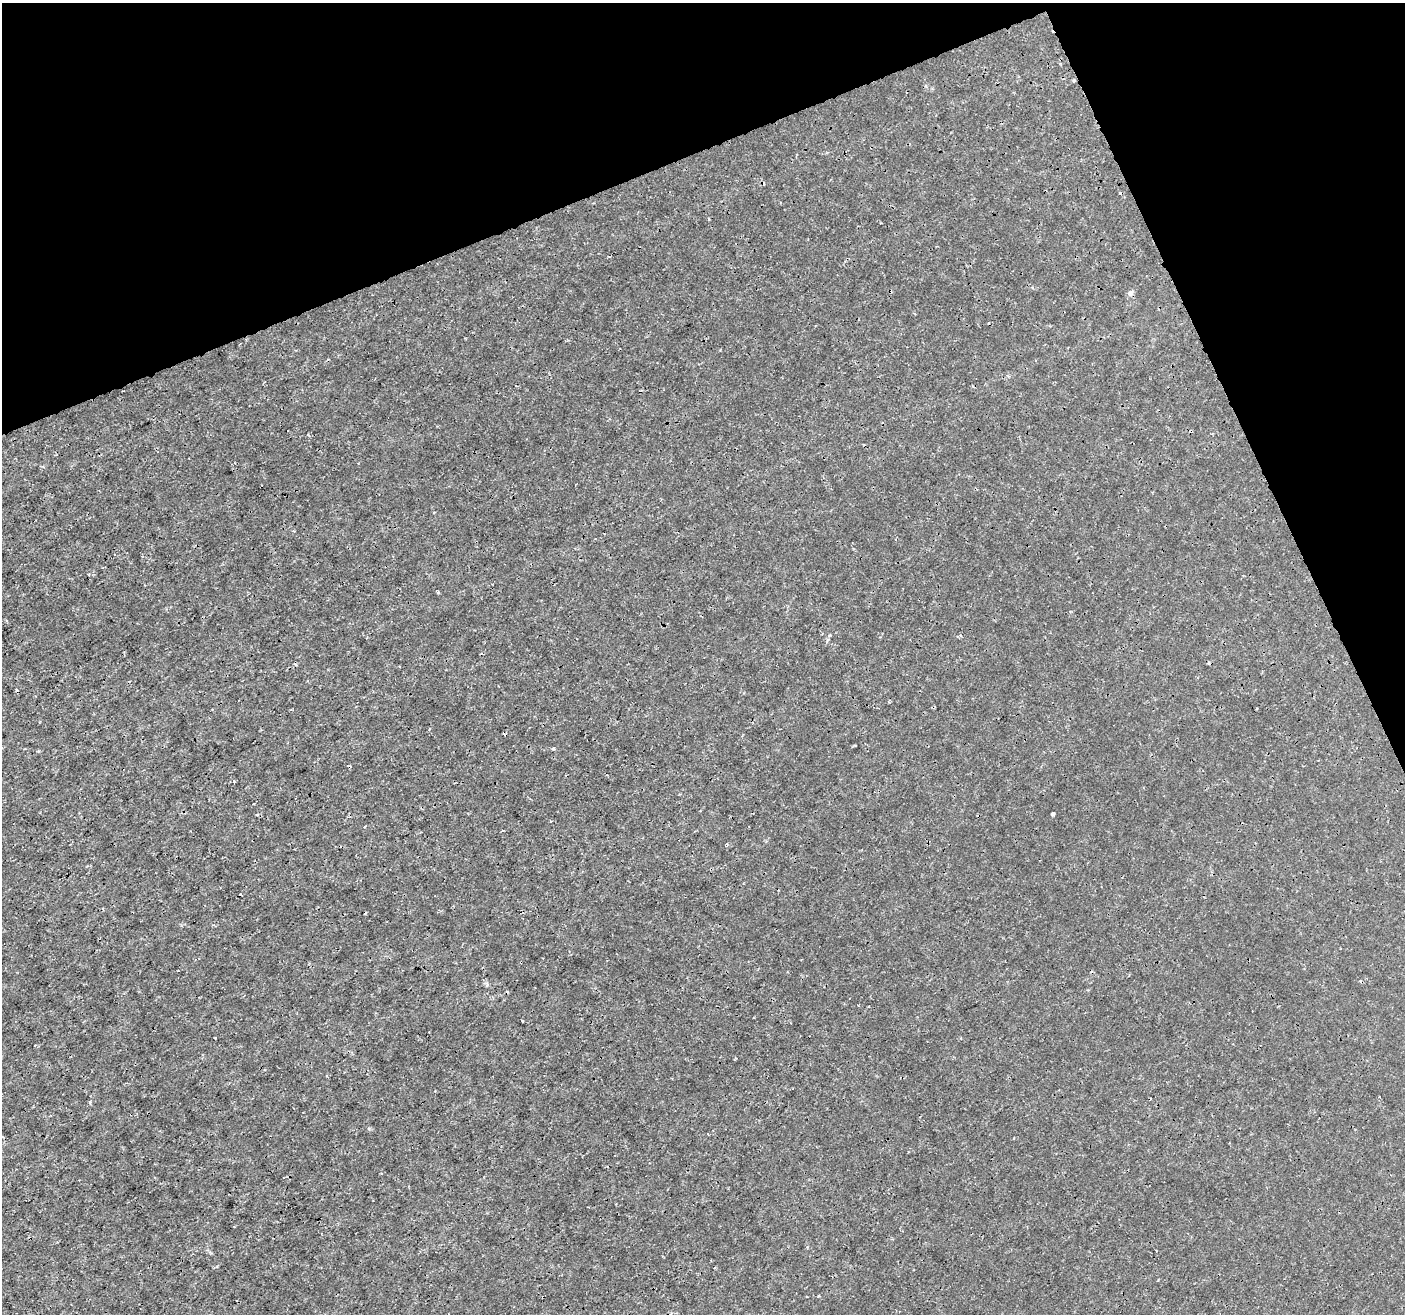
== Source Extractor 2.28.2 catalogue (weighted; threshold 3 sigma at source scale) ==
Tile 3 of 4 x 4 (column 3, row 1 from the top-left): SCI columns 2811-4213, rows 4078-5389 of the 5617 x 5474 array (HDU 1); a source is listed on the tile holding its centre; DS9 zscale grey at full resolution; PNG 1407 x 1316 px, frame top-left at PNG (2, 3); no overlay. Shown black and unused: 20% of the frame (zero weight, under 3 of 4 exposures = <1% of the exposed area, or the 3 px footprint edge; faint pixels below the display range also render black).
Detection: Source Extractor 2.28.2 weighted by HDU 2 'WHT'; one run over the whole footprint, this tile lists its part. Background 1.53e-06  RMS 7.6e-04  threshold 0.00341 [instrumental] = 3 sigma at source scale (4.5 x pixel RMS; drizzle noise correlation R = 1.50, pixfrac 1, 0.0396/0.0396 arcsec/px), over >= 5 px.
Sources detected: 12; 4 cosmic-ray / hot-pixel residue — not listed; the other 8 listed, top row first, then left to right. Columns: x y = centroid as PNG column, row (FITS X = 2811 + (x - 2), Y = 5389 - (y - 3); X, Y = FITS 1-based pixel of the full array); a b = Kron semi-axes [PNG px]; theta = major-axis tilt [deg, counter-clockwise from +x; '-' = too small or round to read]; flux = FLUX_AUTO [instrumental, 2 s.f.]
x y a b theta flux
1074 80 4 3 - 0.098
1130 293 8 6 64 0.22
434 513 3 2 - 0.06
553 749 5 3 - 0.083
254 803 3 2 - 0.058
1052 814 4 3 - 0.24
727 844 5 3 - 0.072
215 1038 3 2 - 0.067